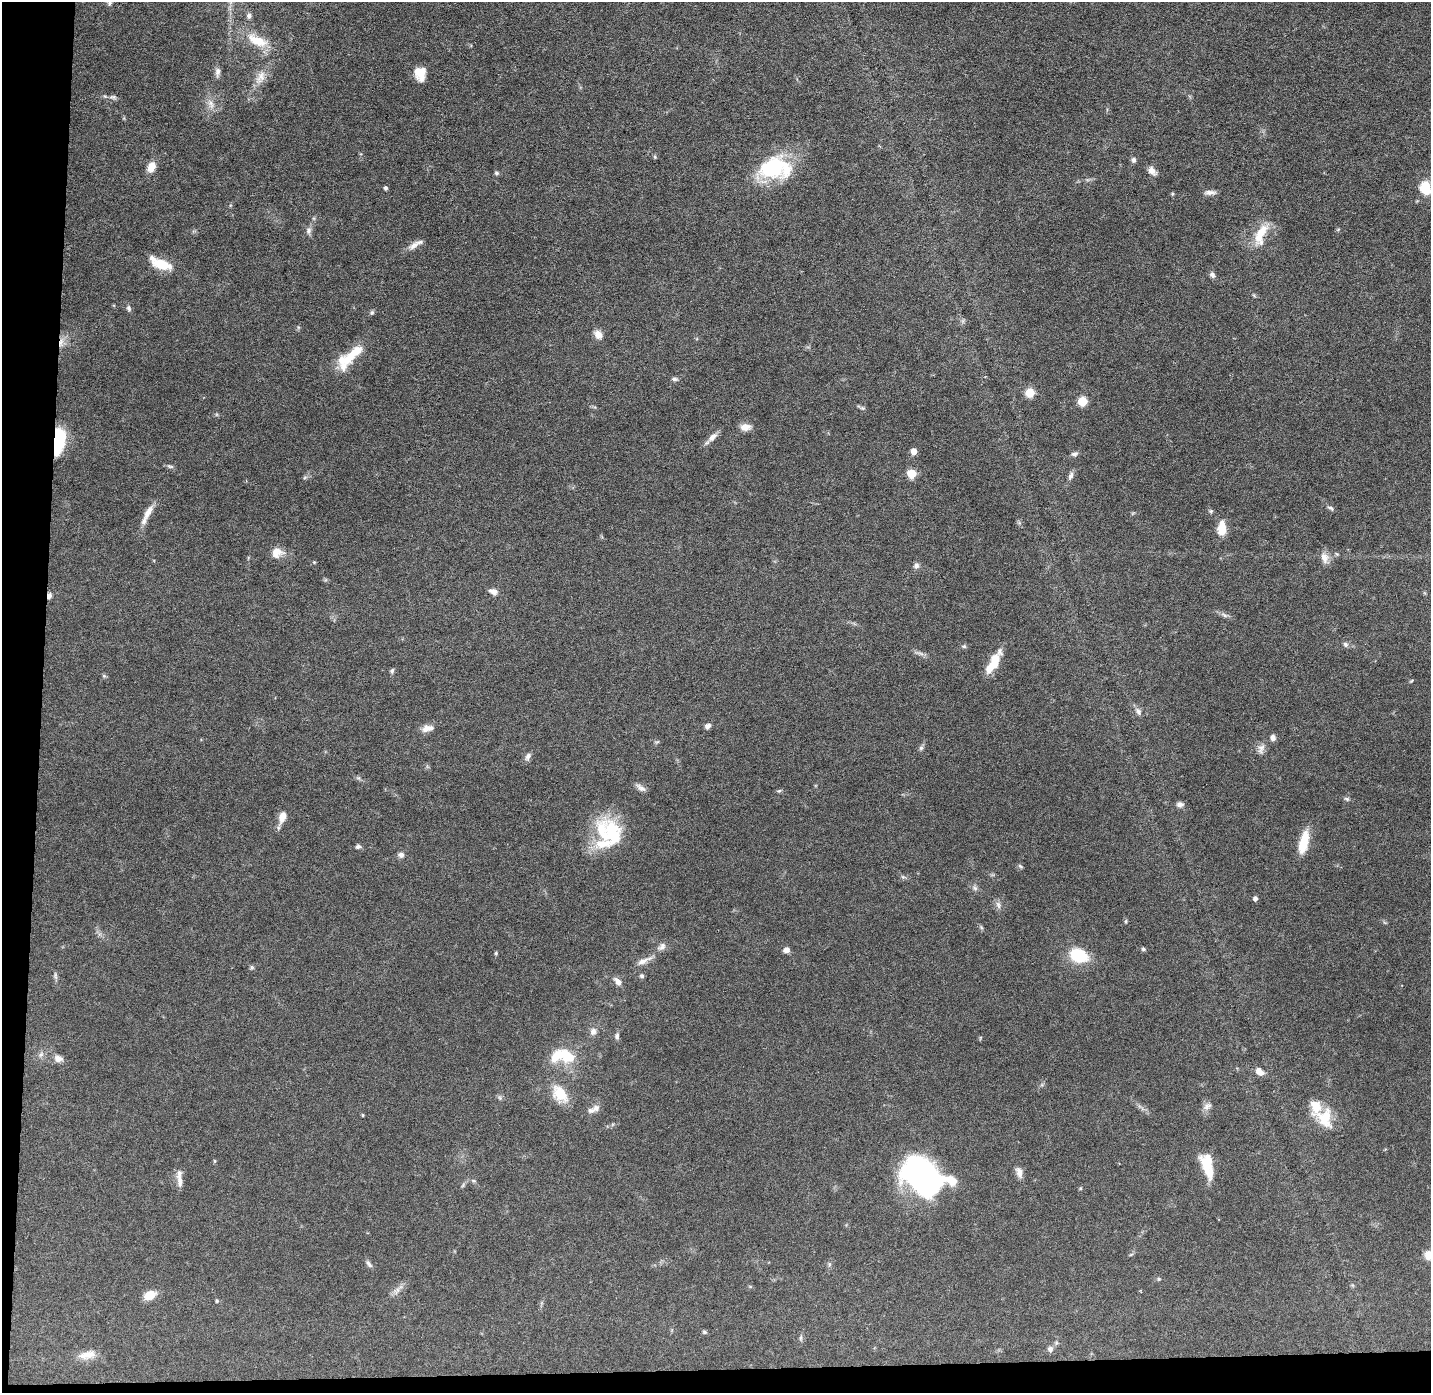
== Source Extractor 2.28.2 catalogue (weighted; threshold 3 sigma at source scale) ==
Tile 7 of 3 x 3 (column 1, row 3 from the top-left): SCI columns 1-1429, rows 73-1463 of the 4288 x 4319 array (HDU 1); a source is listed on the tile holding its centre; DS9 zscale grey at full resolution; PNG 1433 x 1395 px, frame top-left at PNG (2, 2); no overlay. Shown black and unused: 4% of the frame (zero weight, under 4 of 8 exposures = <1% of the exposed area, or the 3 px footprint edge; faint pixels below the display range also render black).
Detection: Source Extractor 2.28.2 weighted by HDU 2 'WHT'; one run over the whole footprint, this tile lists its part. Background 0.0817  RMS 0.0032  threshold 0.0133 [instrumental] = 3 sigma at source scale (4.09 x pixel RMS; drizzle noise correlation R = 1.36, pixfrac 0.8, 0.05/0.05 arcsec/px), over >= 5 px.
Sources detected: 134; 4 inside a brighter object's white glare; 1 cosmic-ray / hot-pixel residue — not listed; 10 inside a brighter listed object's ellipse — not listed separately; the other 119 listed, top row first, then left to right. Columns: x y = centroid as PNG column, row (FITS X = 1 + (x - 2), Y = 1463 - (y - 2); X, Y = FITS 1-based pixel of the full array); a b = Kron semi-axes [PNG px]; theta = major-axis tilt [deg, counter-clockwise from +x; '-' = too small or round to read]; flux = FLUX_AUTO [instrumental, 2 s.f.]
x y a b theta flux
249 15 7 5 88 0.77
257 40 30 13 -25 6.6
218 72 12 6 82 1.2
420 73 14 11 -81 4.4
260 77 20 11 62 3.4
113 97 9 5 -9 0.76
211 104 12 7 -65 1.8
655 157 5 4 - 0.4
1134 160 6 5 - 0.95
151 167 11 8 69 3.6
774 167 34 29 15 21
1152 171 13 8 -48 1.7
496 173 6 5 - 0.49
1425 187 12 9 -78 8.5
385 188 4 4 - 0.66
1210 192 16 5 1 1.3
1172 194 5 3 - 0.32
308 231 10 7 80 1.1
1261 234 31 12 68 7.1
414 245 17 8 30 2
161 264 23 10 -17 7.2
1212 275 8 6 -50 0.96
129 308 7 6 - 0.78
372 313 7 5 46 0.55
598 334 10 8 -56 2.4
344 360 24 19 83 6.9
674 379 7 6 - 0.71
1030 392 5 5 - 9.9
1083 401 5 5 - 12
862 408 7 5 -21 0.58
745 427 13 8 3 2.3
712 437 15 7 45 1.9
59 441 30 12 82 13
914 451 5 5 - 2.8
1074 454 9 6 14 0.82
170 466 11 4 -5 0.6
911 474 5 5 - 8.9
1071 476 12 6 70 1.1
1331 508 8 5 -28 0.69
1211 511 6 5 - 0.49
148 512 25 7 59 3.2
1222 528 16 9 89 4.6
277 553 14 13 - 3.3
1324 558 15 10 -76 2.4
314 562 5 3 - 0.3
916 566 8 7 - 0.98
493 591 9 6 -15 1.8
49 595 8 5 73 0.98
1225 615 10 5 -33 0.9
1345 644 7 6 - 0.79
964 646 7 5 -8 0.48
921 653 10 3 -21 0.9
993 663 25 9 61 7.2
392 671 8 5 79 0.58
104 676 6 4 -44 0.43
1411 681 5 4 - 0.3
1138 711 11 7 -57 1.3
707 726 7 5 23 1.1
428 728 15 8 9 2.3
1273 738 8 6 -90 1.2
921 748 6 6 - 0.61
1261 749 14 8 76 1.6
528 756 11 6 62 1.1
641 788 14 6 -37 1.3
779 791 6 4 19 0.42
1347 799 8 5 -19 0.58
1180 804 9 6 -2 1.2
282 817 14 8 72 3
611 830 42 31 -19 19
1304 843 26 9 77 7.5
358 847 7 5 5 0.74
401 855 8 7 - 1.1
1020 866 8 4 -36 0.43
903 877 6 5 - 0.51
975 888 6 6 - 0.77
1255 899 4 4 - 0.99
998 905 11 6 -78 1.1
1126 921 5 4 - 0.37
981 927 7 4 -71 0.41
662 947 12 8 48 1.5
1143 949 5 4 - 0.62
786 950 7 6 - 1.4
496 953 4 4 - 0.37
1079 955 15 10 -21 15
644 961 24 7 23 2.4
252 967 7 4 -90 0.44
55 976 9 4 -81 0.66
642 976 5 5 - 0.71
618 981 10 6 -52 1.9
593 1031 8 7 - 1.4
617 1036 8 6 87 0.79
570 1056 20 13 34 5.4
58 1059 10 8 -18 1.8
1259 1071 9 6 -42 2.3
560 1094 22 13 -50 7
1207 1106 12 8 33 1.4
596 1108 10 9 - 1.3
363 1115 4 3 - 0.27
1325 1118 26 19 -80 8.1
214 1161 6 4 -90 0.3
1205 1165 30 10 -68 5.6
1019 1172 13 7 -73 1.9
921 1176 37 23 -19 65
473 1180 6 4 -20 0.43
180 1181 17 7 -87 1.9
1080 1188 5 3 - 0.3
1131 1254 6 3 20 0.37
1429 1255 12 11 - 2.8
369 1264 12 5 -56 0.91
829 1264 7 5 72 0.6
1159 1279 5 4 - 0.37
1352 1285 6 4 -71 0.38
397 1290 7 5 90 0.81
150 1295 12 8 23 4.5
217 1301 5 4 - 0.4
704 1332 6 4 -21 0.47
801 1338 8 4 82 0.54
1050 1349 8 7 - 1.2
87 1355 24 9 12 3.3
Overlapping masked pixels (flux is a lower limit): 2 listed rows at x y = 59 441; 49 595
Isophote crosses this tile's border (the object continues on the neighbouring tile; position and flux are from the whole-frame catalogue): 2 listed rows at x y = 1425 187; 1429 1255